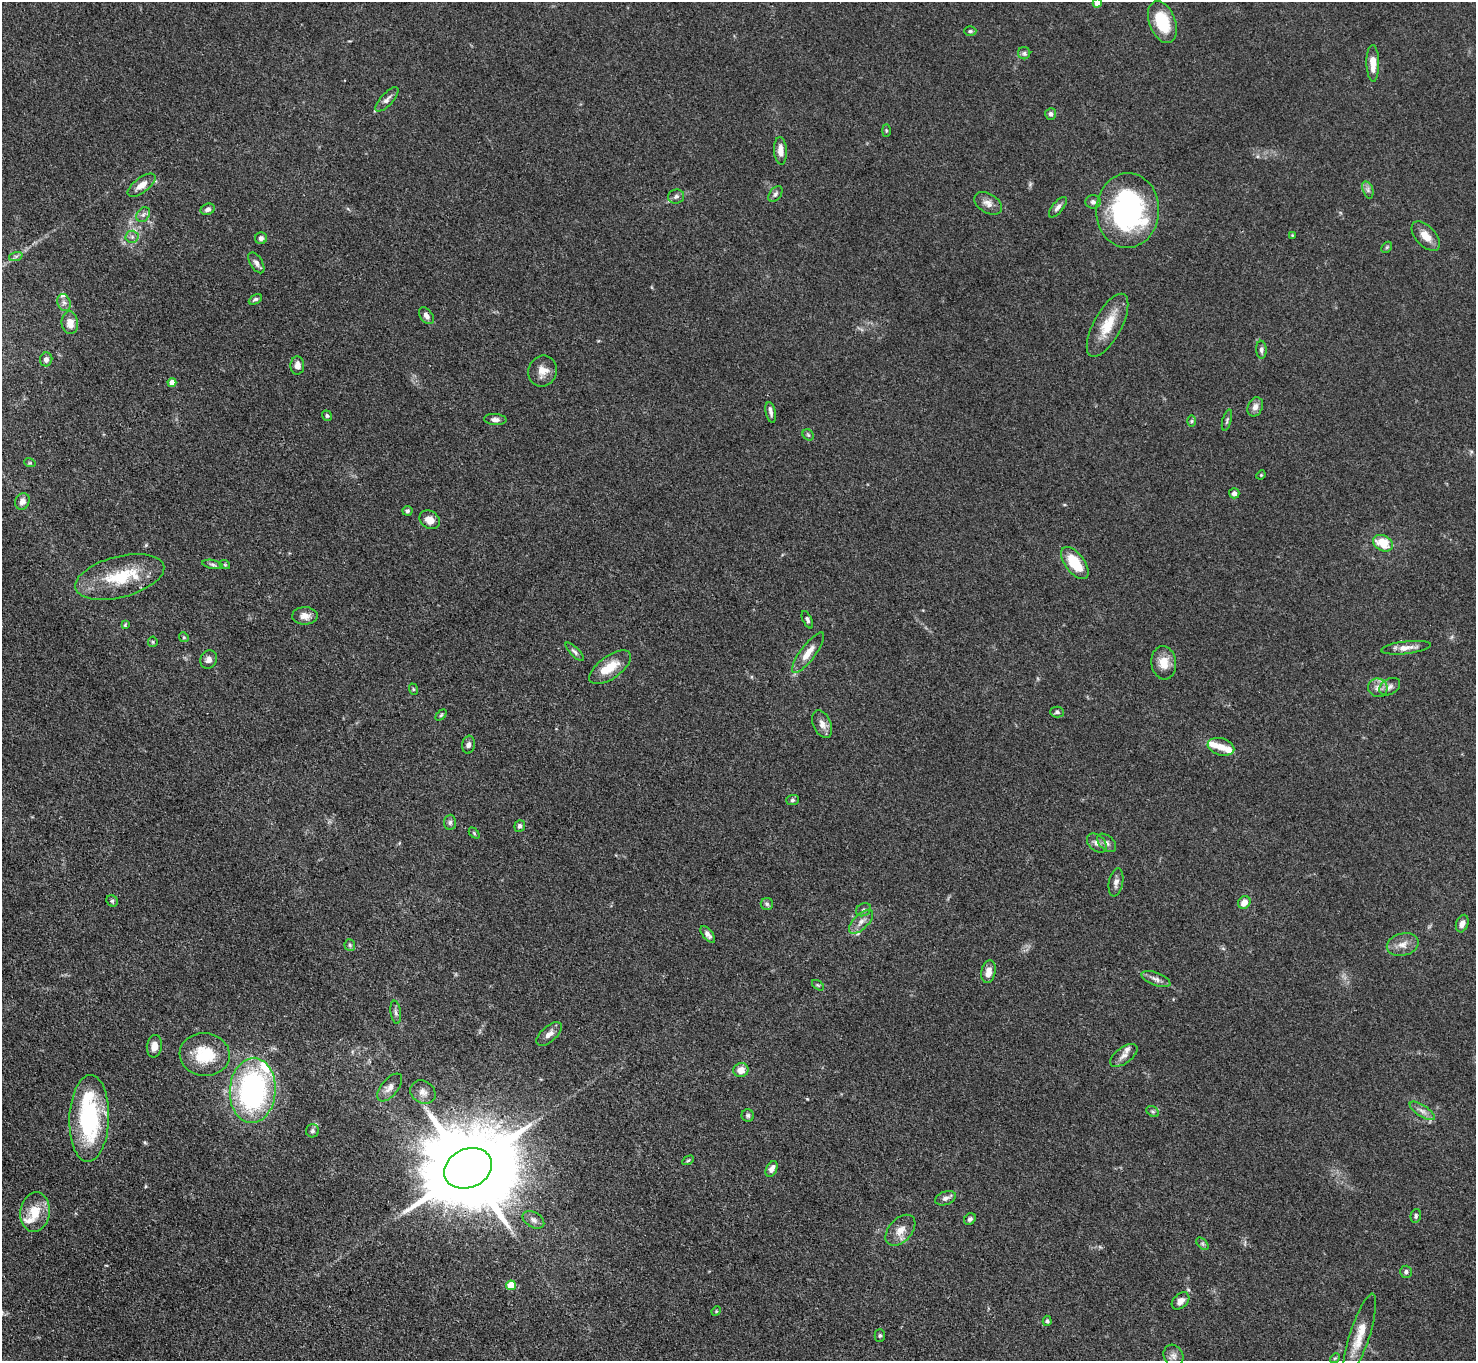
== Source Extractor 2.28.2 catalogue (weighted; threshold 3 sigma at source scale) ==
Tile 7 of 4 x 4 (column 3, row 2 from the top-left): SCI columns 2949-4422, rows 3017-4375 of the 5898 x 5892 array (HDU 1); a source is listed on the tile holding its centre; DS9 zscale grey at full resolution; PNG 1478 x 1363 px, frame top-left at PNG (2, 2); each listed source drawn as its Kron ellipse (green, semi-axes under 4 px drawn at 4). Shown black and unused: <1% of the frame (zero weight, under 3 of 4 exposures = <1% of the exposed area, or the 3 px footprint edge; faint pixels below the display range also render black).
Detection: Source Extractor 2.28.2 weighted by HDU 2 'WHT'; one run over the whole footprint, this tile lists its part. Background 0.0607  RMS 0.0053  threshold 0.0238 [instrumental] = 3 sigma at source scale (4.5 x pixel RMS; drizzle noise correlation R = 1.50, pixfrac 1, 0.05/0.05 arcsec/px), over >= 5 px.
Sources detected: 134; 9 inside a brighter listed object's ellipse — not listed separately; the other 125 listed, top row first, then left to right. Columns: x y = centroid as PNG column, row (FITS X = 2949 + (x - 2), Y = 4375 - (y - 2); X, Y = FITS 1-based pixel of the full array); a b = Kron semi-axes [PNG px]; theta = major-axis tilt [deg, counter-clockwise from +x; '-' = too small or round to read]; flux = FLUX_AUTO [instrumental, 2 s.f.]
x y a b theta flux
1097 3 4 4 - 4.9
1162 22 22 13 -69 20
970 31 6 5 - 0.85
1024 53 6 6 - 1.3
1373 63 18 6 -89 6.8
387 99 15 6 47 2.5
1051 114 6 5 - 1.4
886 131 6 3 -90 0.61
780 151 14 6 -86 4.4
141 185 16 7 37 5.1
1368 190 9 5 -72 1.6
775 194 9 5 53 1.6
676 196 8 7 - 1.7
1093 202 7 6 - 1.6
988 203 15 9 -31 3.7
1058 207 12 5 51 2.1
208 209 7 5 23 1.9
1128 211 37 31 87 100
143 215 8 6 54 1.7
1292 235 4 3 - 0.45
1426 236 18 10 -48 6
132 237 6 6 - 1.5
261 238 6 6 - 1.8
1387 247 6 4 46 0.74
16 256 7 4 19 1.1
256 263 11 6 -58 1.9
255 299 7 4 29 1.1
64 303 9 6 -73 2.1
426 316 9 6 -54 2.4
70 323 11 8 -83 5.3
1108 325 35 14 62 14
1261 350 9 5 -87 1.5
46 359 7 6 - 1.9
297 366 9 7 87 3.4
542 371 16 14 69 5.6
172 383 4 4 - 5
1255 407 10 7 67 3.1
771 412 10 5 -77 2
327 416 5 4 - 0.87
495 419 11 5 -3 2.2
1227 420 11 4 74 1.1
1191 421 6 4 89 0.76
808 435 6 5 - 0.81
30 463 6 3 -17 0.6
1261 475 5 4 - 0.55
1234 493 5 5 - 1.8
22 501 8 7 - 2.8
407 511 5 5 - 1
430 520 11 8 -34 4.8
1383 543 10 7 -26 10
1075 563 19 9 -53 17
212 564 10 4 -10 1.1
225 565 5 3 - 0.48
120 577 46 20 15 27
305 616 13 8 -1 4.1
807 620 9 4 -65 1.3
125 625 4 3 - 0.54
184 637 5 4 - 0.71
153 642 5 5 - 0.76
1406 648 25 6 7 4.9
575 652 12 4 -45 1.5
808 653 25 7 53 6.6
209 659 9 8 - 2.8
1164 663 17 12 -84 7.3
610 667 24 11 35 11
1390 687 11 7 32 2.5
1378 688 10 9 - 3.2
413 689 6 3 -71 0.61
1057 712 7 5 -1 1.2
441 715 6 4 45 0.68
822 724 14 9 -66 3.9
468 745 9 6 81 1.7
1221 747 13 8 -16 5.3
792 800 6 5 - 1.1
450 822 8 6 87 1.4
520 826 6 5 - 1.4
474 833 6 4 -46 0.6
1097 843 11 7 -42 2.7
1107 843 11 7 -43 2.2
1116 882 14 7 79 2.6
112 901 6 5 - 0.93
1244 903 7 5 47 4.4
767 904 6 6 - 1.1
863 910 8 6 29 1.4
861 922 15 7 45 4
1462 924 9 6 71 2.9
708 934 10 5 -51 2.2
1403 944 16 11 13 4.9
350 945 6 5 - 1
988 972 11 7 78 4.7
1156 979 15 6 -20 2.8
818 985 7 3 -36 0.69
396 1012 12 5 -82 1.4
549 1034 15 7 41 3.4
154 1046 11 7 81 4.6
205 1055 25 21 -5 21
1124 1055 16 8 36 3.2
741 1070 7 7 - 5.3
390 1087 16 8 50 3.8
253 1090 33 23 86 110
423 1092 13 11 -35 3.7
1153 1111 7 5 -33 0.97
1422 1111 15 5 -33 2.9
748 1115 6 6 - 1.3
89 1118 43 20 88 63
312 1131 6 6 - 1.2
688 1160 6 4 30 0.7
468 1168 25 19 24 10000
772 1169 8 5 63 2.9
946 1198 11 6 19 2
35 1212 20 14 81 12
1416 1216 7 5 76 1.1
970 1219 6 5 - 1.4
533 1220 12 7 -31 2.6
900 1230 18 11 47 5.6
1202 1244 7 4 -45 0.94
1406 1272 6 6 - 1.3
511 1285 5 5 - 11
1181 1301 10 7 42 3.4
716 1311 5 4 - 0.58
1047 1321 5 4 - 0.78
880 1336 6 5 - 0.94
1360 1336 44 10 72 11
1173 1356 11 9 -62 2.8
1335 1358 5 4 - 0.6
Overlapping masked pixels (flux is a lower limit): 1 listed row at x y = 468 1168
Isophote crosses this tile's border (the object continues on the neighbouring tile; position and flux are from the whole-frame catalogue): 1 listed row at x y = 1097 3